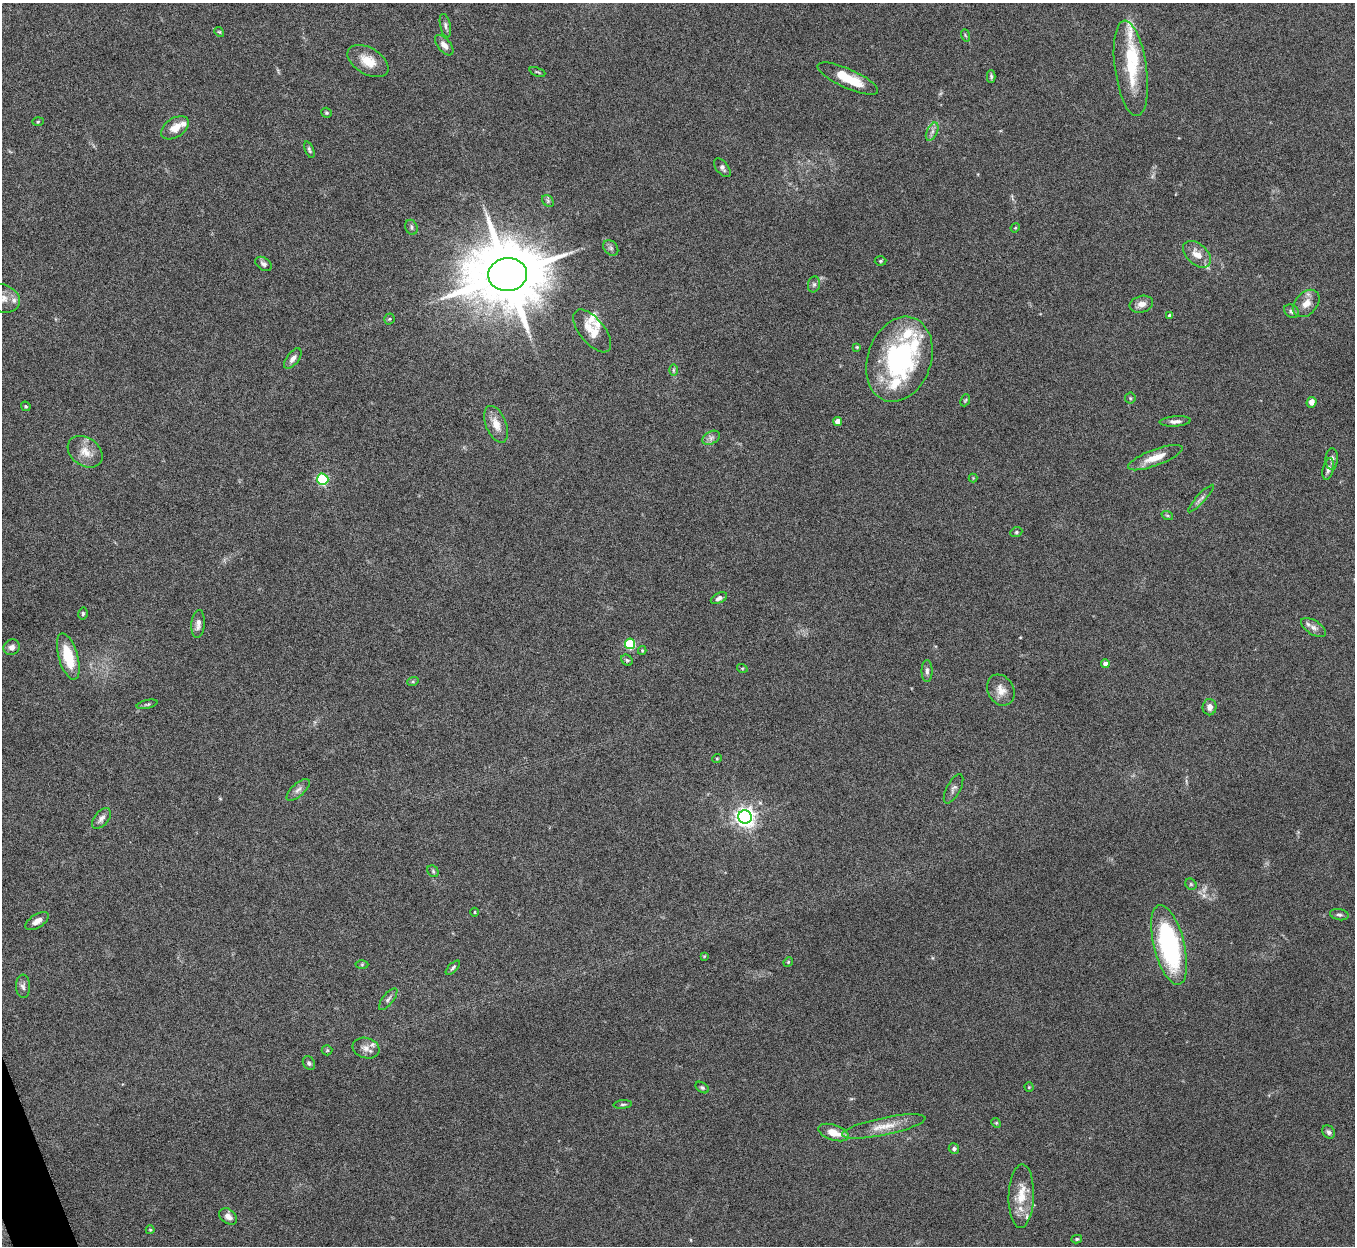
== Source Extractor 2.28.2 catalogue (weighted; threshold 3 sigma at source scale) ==
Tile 7 of 4 x 4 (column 3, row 2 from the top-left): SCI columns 2710-4062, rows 2641-3884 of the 5421 x 5406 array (HDU 1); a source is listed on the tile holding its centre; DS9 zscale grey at full resolution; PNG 1357 x 1248 px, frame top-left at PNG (2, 3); each listed source drawn as its Kron ellipse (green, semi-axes under 4 px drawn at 4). Shown black and unused: <1% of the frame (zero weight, under 5 of 10 exposures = <1% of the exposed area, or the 3 px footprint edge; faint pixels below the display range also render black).
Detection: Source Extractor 2.28.2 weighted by HDU 2 'WHT'; one run over the whole footprint, this tile lists its part. Background 0.146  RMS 0.0057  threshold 0.0235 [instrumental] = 3 sigma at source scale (4.09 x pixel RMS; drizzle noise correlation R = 1.36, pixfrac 0.8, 0.05/0.05 arcsec/px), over >= 5 px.
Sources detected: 113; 1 too faint to see at this stretch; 1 inside a brighter object's white glare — neither listed nor drawn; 11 inside a brighter listed object's ellipse — not listed separately; the other 100 listed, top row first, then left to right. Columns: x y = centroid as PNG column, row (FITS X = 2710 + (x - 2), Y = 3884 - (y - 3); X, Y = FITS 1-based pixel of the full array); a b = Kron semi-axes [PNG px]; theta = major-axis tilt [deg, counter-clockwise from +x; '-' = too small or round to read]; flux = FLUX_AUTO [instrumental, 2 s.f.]
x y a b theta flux
445 26 12 5 -78 1.6
219 32 5 4 - 0.6
965 35 6 3 -71 0.62
444 45 12 6 -50 2.8
368 61 22 13 -31 9.5
1131 68 48 16 -82 23
537 72 8 3 -22 0.68
991 76 6 4 -89 0.91
848 79 33 9 -24 14
326 113 5 5 - 0.73
38 122 5 3 - 0.55
175 128 15 9 35 5.6
932 132 10 5 63 1.8
309 150 9 4 -69 1.1
722 168 11 6 -51 1.6
548 201 7 5 -47 1
411 227 7 6 - 1.1
1015 228 5 4 - 0.52
611 248 9 6 -47 1.4
1197 254 16 10 -42 6.4
880 261 6 4 3 0.75
263 264 9 6 -34 1.7
508 275 19 16 5 6200
814 284 8 6 75 1.2
2 298 19 13 -20 6.4
1306 303 16 11 46 5.4
1141 304 12 8 16 3.6
1292 311 8 6 -32 1.7
1170 315 4 4 - 1.9
389 319 5 5 - 0.71
592 331 26 12 -51 8.2
857 347 4 3 - 0.52
293 359 12 6 52 2.6
899 359 44 31 70 82
673 370 6 4 90 0.74
1130 398 5 5 - 0.84
965 400 6 4 66 0.65
1311 402 5 4 - 3.6
26 406 5 4 - 0.68
838 421 4 4 - 5.2
1175 421 15 5 4 2.3
496 424 19 10 -68 6.5
711 438 9 6 30 1.9
85 452 19 14 -36 7.1
1155 458 29 8 20 8.5
1332 459 11 6 88 1.8
1328 469 11 5 77 2
973 478 4 4 - 0.47
323 479 6 5 - 63
1201 499 18 4 47 2
1167 515 6 3 -18 0.78
1016 532 6 5 - 0.8
719 598 9 5 28 1.8
83 613 6 4 77 0.84
198 624 14 6 85 3
1314 628 14 7 -33 2.9
630 644 5 5 - 35
12 647 8 7 - 2.2
642 650 4 4 - 0.57
68 657 24 9 -73 17
627 660 6 5 - 0.9
1105 664 4 4 - 3.4
742 668 5 3 - 0.48
927 671 11 5 -90 1.7
413 681 6 4 19 0.73
1001 690 16 13 -61 5.5
147 704 10 4 13 1
1210 707 8 7 - 2.9
717 758 5 3 - 0.48
954 789 16 7 62 2.1
298 790 14 6 42 2.5
745 817 7 6 - 280
101 818 12 7 50 2.4
433 871 6 5 - 0.88
1191 884 6 5 - 0.82
474 912 4 3 - 0.44
1339 915 9 5 -11 1.3
37 921 13 6 33 3.2
1169 945 41 15 -76 83
704 956 4 4 - 0.46
788 962 5 4 - 0.63
362 965 6 4 1 0.66
453 968 9 4 46 1.1
23 986 11 7 -87 1.9
388 999 13 5 51 1.8
366 1048 14 10 -18 4
327 1050 5 5 - 0.63
309 1063 7 5 -61 1.1
1029 1087 4 4 - 0.54
702 1088 7 5 -36 0.88
623 1104 9 3 5 0.92
996 1123 5 4 - 0.63
884 1126 42 8 11 10
1329 1132 7 6 - 1.6
833 1133 16 7 -18 7.7
954 1149 5 5 - 1.2
1021 1196 32 12 88 12
228 1216 10 7 -37 3.3
150 1230 4 4 - 0.48
1077 1239 5 4 - 0.72
Isophote crosses this tile's border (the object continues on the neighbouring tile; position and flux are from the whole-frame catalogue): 1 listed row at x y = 2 298